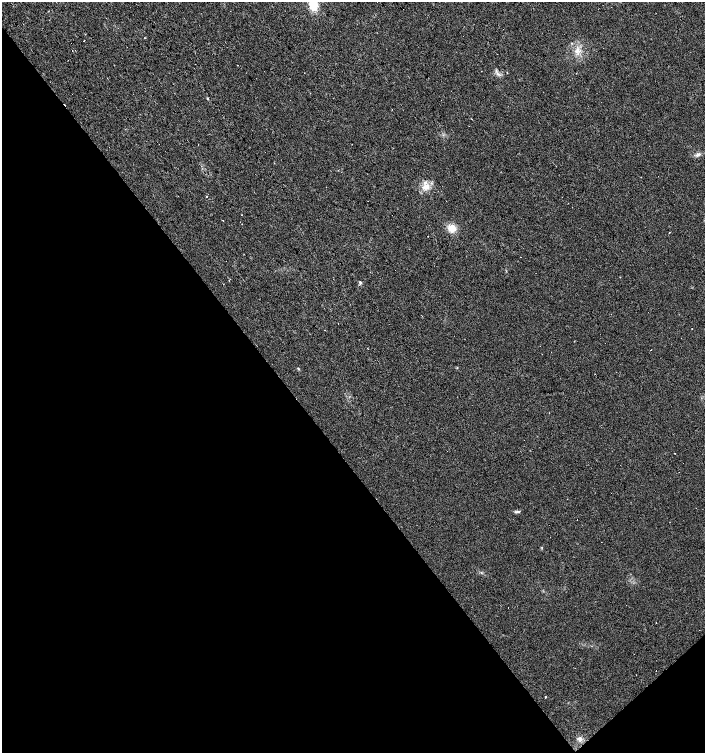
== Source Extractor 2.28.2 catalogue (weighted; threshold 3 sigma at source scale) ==
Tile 14 of 4 x 4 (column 2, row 4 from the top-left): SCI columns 1610-3014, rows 1-1501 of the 5965 x 6004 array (HDU 1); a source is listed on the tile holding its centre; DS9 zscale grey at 2 x 2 block average (1 PNG px = mean of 2 x 2 image px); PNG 707 x 755 px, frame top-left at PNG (2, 2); no overlay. Shown black and unused: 41% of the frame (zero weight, under 2 of 3 exposures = <1% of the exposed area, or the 3 px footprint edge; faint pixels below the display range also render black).
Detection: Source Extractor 2.28.2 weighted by HDU 2 'WHT'; one run over the whole footprint, this tile lists its part. Background 0.0211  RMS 0.0055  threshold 0.0249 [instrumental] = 3 sigma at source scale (4.5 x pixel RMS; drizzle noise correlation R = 1.50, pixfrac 1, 0.0396/0.0396 arcsec/px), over >= 5 px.
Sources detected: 37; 17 cosmic-ray / hot-pixel residue — not listed; the other 20 listed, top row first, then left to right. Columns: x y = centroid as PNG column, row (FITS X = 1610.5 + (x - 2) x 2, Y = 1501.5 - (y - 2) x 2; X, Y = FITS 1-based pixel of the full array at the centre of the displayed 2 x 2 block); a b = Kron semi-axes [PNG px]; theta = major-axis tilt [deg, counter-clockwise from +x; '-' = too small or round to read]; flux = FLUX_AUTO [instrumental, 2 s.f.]
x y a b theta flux
313 5 13 9 -77 23
145 38 2 2 - 1.1
577 49 5 3 - 3.3
68 60 2 2 - 0.83
507 72 2 2 - 0.77
698 155 7 4 25 3.8
426 187 9 9 - 11
206 196 2 2 - 1.1
452 228 7 6 - 18
669 232 2 2 - 0.79
229 280 3 2 - 2.2
360 282 5 3 - 1.8
298 369 4 2 - 1
549 413 2 2 - 0.53
675 453 2 2 - 0.39
518 512 6 3 4 2.1
508 608 2 2 - 1.1
656 623 2 2 - 0.52
546 697 2 2 - 7.8
580 739 7 6 - 5.3
Isophote crosses this tile's border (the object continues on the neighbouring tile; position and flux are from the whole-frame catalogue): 1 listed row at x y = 313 5
Diffuse or blended objects may show on this block-average render without a row.